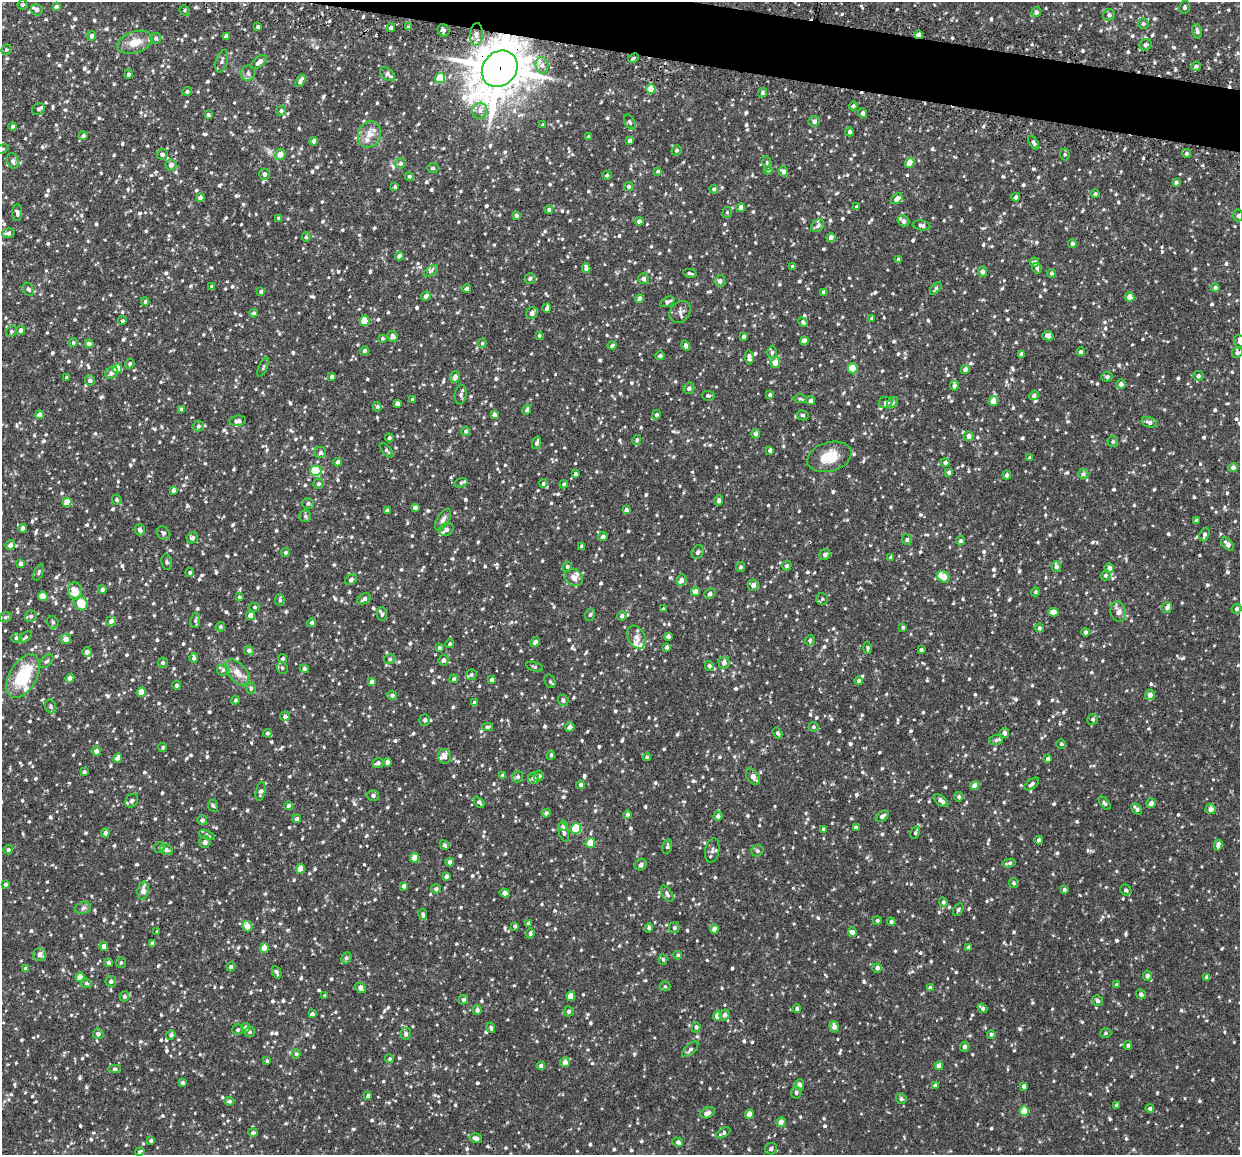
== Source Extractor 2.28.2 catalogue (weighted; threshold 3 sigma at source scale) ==
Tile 11 of 4 x 4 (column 3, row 3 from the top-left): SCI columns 2481-3718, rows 1299-2451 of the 4964 x 5024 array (HDU 1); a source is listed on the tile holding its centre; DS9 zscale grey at full resolution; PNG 1242 x 1157 px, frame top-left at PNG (2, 2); each listed source drawn as its Kron ellipse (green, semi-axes under 4 px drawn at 4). Shown black and unused: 3% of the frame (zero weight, under 2 of 3 exposures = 3% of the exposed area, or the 3 px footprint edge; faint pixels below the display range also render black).
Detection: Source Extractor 2.28.2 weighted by HDU 2 'WHT'; one run over the whole footprint, this tile lists its part. Background 0.0376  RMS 0.0082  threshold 0.0368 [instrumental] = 3 sigma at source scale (4.5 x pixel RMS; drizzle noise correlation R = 1.50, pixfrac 1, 0.05/0.05 arcsec/px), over >= 5 px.
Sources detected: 1257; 1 cosmic-ray / hot-pixel residue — neither listed nor drawn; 19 inside a brighter listed object's ellipse — not listed separately; of the other 1237, all 500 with FLUX_AUTO >= 1.34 (the completeness limit of this list) listed and drawn (737 fainter detections not listed), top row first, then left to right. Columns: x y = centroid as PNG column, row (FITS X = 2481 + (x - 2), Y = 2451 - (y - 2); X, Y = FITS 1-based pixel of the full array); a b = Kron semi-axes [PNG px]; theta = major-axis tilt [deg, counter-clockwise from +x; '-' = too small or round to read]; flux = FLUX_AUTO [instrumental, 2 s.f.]
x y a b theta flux
23 4 5 5 - 1.4
56 7 4 3 - 2.2
1184 7 6 5 - 1.8
37 10 6 5 - 3
185 10 5 4 - 1.5
1036 12 5 4 - 2.3
1109 15 6 5 - 2.4
1143 24 5 5 - 1.6
258 27 4 3 - 2
408 27 4 3 - 1.3
391 28 4 4 - 2.3
443 30 6 5 - 1.9
1197 31 7 5 -79 2.3
476 34 11 6 85 5
918 35 4 4 - 3.5
91 36 5 4 - 2.5
226 36 4 4 - 4
156 38 5 5 - 1.6
135 42 18 11 16 11
1146 45 6 5 - 2.5
6 50 5 5 - 1.5
633 58 6 4 29 1.4
222 61 11 5 71 2.6
259 62 9 5 40 3.6
542 65 8 6 -76 3.4
1196 66 4 4 - 1.8
500 69 19 16 49 3200
248 73 8 7 - 2.9
128 74 4 4 - 2.1
388 74 8 5 -40 2.9
440 78 5 5 - 32
300 81 6 4 57 2.7
651 89 5 4 - 17
187 91 5 4 - 1.8
762 93 5 4 - 1.9
853 106 4 4 - 1.7
38 109 7 5 33 2
281 111 5 4 - 1.7
480 111 8 7 - 3.8
863 113 5 4 - 3.2
208 115 4 4 - 1.7
814 121 5 5 - 2.5
630 122 8 5 -63 1.5
543 125 4 3 - 1.5
12 127 4 4 - 2
850 132 4 4 - 2
370 134 13 11 65 7.9
83 136 4 4 - 2.4
589 137 3 3 - 1.6
314 141 4 4 - 5.7
629 141 4 4 - 2.5
1034 143 7 4 -55 2
2 149 7 4 25 1.4
676 150 5 5 - 1.6
1186 153 4 4 - 1.6
162 154 5 5 - 2.1
280 154 6 5 - 7.9
1065 154 6 4 -88 1.4
13 161 8 5 -72 2.4
400 163 5 5 - 2.1
767 163 7 4 -82 1.5
910 163 5 4 - 10
171 165 5 5 - 3.4
433 168 6 4 0 1.8
768 170 4 4 - 1.5
658 171 4 4 - 1.5
783 171 5 4 - 2.9
264 174 6 5 - 2.8
607 175 4 4 - 1.9
409 176 5 4 - 1.5
1176 182 4 4 - 1.6
629 186 5 4 - 1.8
395 187 4 3 - 1.3
714 189 4 4 - 1.6
1095 194 4 4 - 1.8
1015 197 4 3 - 2.1
200 198 4 4 - 4.1
897 199 6 4 37 4.9
741 207 4 4 - 4
856 207 3 3 - 1.3
549 209 4 4 - 1.5
727 212 6 4 67 1.4
17 213 8 5 88 2.1
516 215 4 4 - 2
1238 215 6 4 88 1.6
279 218 4 3 - 2.4
639 221 4 4 - 3.3
903 221 6 5 - 3
922 225 9 5 -10 2
817 226 7 5 45 2.2
8 233 6 5 - 2.4
306 237 5 4 - 1.3
831 237 4 4 - 4.7
1072 244 4 4 - 2.6
399 256 4 4 - 3.3
898 259 3 3 - 1.6
1034 262 5 4 - 2.6
792 267 3 3 - 1.6
586 268 5 4 - 3
1037 268 5 4 - 1.6
431 271 8 4 36 1.7
982 272 5 4 - 3.1
690 273 7 3 -12 1.4
1051 273 4 4 - 1.5
530 279 5 5 - 2
643 279 5 5 - 2.7
720 281 6 5 - 2.7
212 287 4 3 - 1.6
936 288 7 3 51 1.7
1215 288 4 4 - 2.3
28 289 7 5 -55 1.7
467 289 4 4 - 2.2
261 291 4 3 - 1.9
824 293 4 3 - 3.8
426 296 5 4 - 2.9
1130 297 5 4 - 6.1
640 299 4 4 - 5.2
145 301 4 3 - 1.4
667 302 8 4 26 2.2
547 308 4 4 - 2.8
680 312 12 9 49 4
254 313 4 4 - 1.8
532 313 6 5 - 3.7
872 318 3 3 - 1.4
122 321 4 4 - 1.5
365 321 5 4 - 24
803 322 5 4 - 1.7
21 330 5 4 - 3
11 331 6 5 - 1.5
539 335 4 4 - 1.4
1048 336 5 4 - 2.3
393 337 5 5 - 3
743 337 3 3 - 2
382 338 3 3 - 1.4
804 341 4 4 - 5
1239 341 6 5 - 1.9
73 343 4 4 - 1.5
482 343 5 4 - 1.4
89 344 4 4 - 3
686 345 5 4 - 3.2
612 346 4 3 - 1.7
364 351 4 4 - 2.2
772 352 6 5 - 1.9
1081 352 4 4 - 2.1
1237 352 5 5 - 2.5
1021 354 4 4 - 2.4
660 356 5 4 - 1.8
749 357 7 4 -85 3.4
775 362 5 4 - 10
130 364 5 4 - 1.3
263 367 10 3 66 1.5
853 368 5 5 - 18
117 369 5 4 - 12
965 370 4 4 - 4.2
112 373 7 5 48 3.5
1198 376 5 5 - 1.9
332 377 4 3 - 2.5
455 377 6 5 - 3.6
1107 377 5 5 - 1.8
67 378 4 3 - 1.5
90 380 5 5 - 2
1121 384 5 5 - 3.1
954 386 5 4 - 2.5
689 388 6 5 - 2.1
461 394 10 6 83 2.2
770 395 4 4 - 1.8
1034 395 5 4 - 2
708 396 6 4 -7 1.4
800 399 7 4 -3 1.4
412 400 4 3 - 2
810 401 4 4 - 3
993 401 5 4 - 7.2
885 402 7 5 9 1.9
893 403 6 4 44 1.6
397 404 4 4 - 2.4
377 407 5 4 - 1.5
181 410 4 4 - 2
527 410 5 4 - 1.9
40 415 4 4 - 5.5
494 415 4 4 - 2.6
656 415 5 4 - 1.5
803 415 6 5 - 1.5
238 421 8 5 7 3
1149 422 8 5 -14 2.6
198 426 6 5 - 1.7
466 431 4 4 - 1.6
756 434 5 4 - 3.2
969 436 5 5 - 3.7
389 438 4 4 - 1.6
637 440 5 4 - 2.1
1113 441 5 5 - 1.5
537 443 6 4 73 2
386 450 9 4 -47 1.5
770 450 4 4 - 2.9
320 453 6 5 - 2.4
829 457 23 14 16 18
1029 458 4 4 - 1.4
338 462 4 4 - 3
945 462 4 4 - 2.1
1233 467 4 4 - 2.6
316 471 5 5 - 50
949 472 4 3 - 2
575 474 4 3 - 2
1083 474 5 5 - 1.9
1007 475 4 4 - 2.1
461 483 7 4 15 1.4
543 483 4 4 - 1.4
318 484 5 5 - 1.7
564 484 4 4 - 1.5
173 490 4 4 - 2.7
117 500 5 4 - 1.6
719 500 5 4 - 2.5
67 502 5 4 - 15
308 503 6 5 - 1.9
415 508 4 3 - 2.4
626 510 4 4 - 2.7
387 511 4 3 - 1.9
305 516 5 5 - 1.4
443 519 12 6 59 3.4
1196 521 4 3 - 1.5
23 528 4 4 - 3
140 530 5 5 - 3.3
446 530 7 6 - 3.1
163 533 7 6 - 2.1
1204 534 7 4 70 2.3
603 537 5 4 - 2.6
192 538 6 5 - 2.4
907 539 5 5 - 1.8
961 541 5 4 - 1.8
1228 544 8 4 -49 4
10 545 5 4 - 2.8
581 546 3 3 - 1.4
286 552 4 4 - 1.4
698 552 7 5 63 2.2
825 555 6 5 - 2.9
891 557 4 3 - 1.5
167 562 8 5 -82 1.8
20 564 4 3 - 2.9
787 566 5 4 - 1.9
567 567 5 4 - 1.5
740 567 5 4 - 1.8
1056 567 5 4 - 2.3
1109 568 5 4 - 3.2
38 572 8 4 68 1.6
190 572 4 4 - 1.5
1105 575 5 4 - 1.9
943 577 7 5 -33 13
574 578 9 8 - 5.5
351 580 6 5 - 2.1
681 580 6 5 - 4
753 585 5 5 - 4.6
102 589 4 4 - 2.1
75 591 9 7 -83 9.4
695 591 4 4 - 5.2
1035 592 4 4 - 1.4
710 594 6 5 - 2
43 596 4 4 - 13
239 597 4 4 - 1.4
364 599 7 5 30 2.6
822 599 6 5 - 1.4
280 600 6 4 -80 1.7
81 603 7 6 - 13
255 607 5 4 - 1.4
1167 608 5 5 - 2.9
663 609 3 3 - 1.6
1236 609 5 4 - 1.9
1053 612 5 4 - 5.7
1118 612 10 7 -75 4.5
382 614 7 5 -89 1.5
251 615 4 4 - 5.8
590 615 6 5 - 1.4
31 616 6 6 - 2.1
622 616 5 4 - 2.3
5 617 6 5 - 1.6
195 620 7 5 82 1.7
111 621 5 5 - 3.2
53 622 6 5 - 1.9
312 623 5 4 - 1.7
220 627 5 4 - 1.5
903 627 4 4 - 1.4
1039 628 4 4 - 1.7
1085 632 4 4 - 1.9
668 636 4 4 - 2.6
25 637 7 4 39 1.5
636 637 12 8 -61 5.3
16 638 5 5 - 1.7
66 639 5 5 - 5.2
810 640 5 4 - 1.6
535 642 5 4 - 2.2
450 644 4 4 - 1.4
666 647 4 3 - 1.7
439 648 4 3 - 1.8
868 648 6 3 -86 1.5
249 650 5 4 - 2.6
921 650 3 3 - 1.6
87 652 4 4 - 3.1
194 658 5 4 - 1.9
283 658 5 4 - 1.4
390 659 6 5 - 1.6
443 660 5 5 - 2.8
46 661 8 5 42 1.6
724 662 6 5 - 3.6
163 663 5 5 - 1.5
709 666 5 4 - 1.9
535 667 9 4 -15 1.3
282 668 6 5 - 1.4
304 669 4 4 - 2
223 670 6 5 - 1.7
237 672 15 8 -50 7.7
471 675 6 5 - 1.8
23 676 24 13 61 39
70 678 4 4 - 4.3
454 679 4 4 - 1.8
492 680 4 3 - 2
550 681 7 5 -69 1.6
859 681 4 4 - 1.5
372 682 4 4 - 3.6
177 685 4 4 - 1.9
251 688 5 5 - 1.6
141 692 4 4 - 10
392 695 5 4 - 1.8
1150 695 5 5 - 4.1
235 700 4 4 - 1.6
563 700 6 5 - 2.1
474 702 4 4 - 1.5
51 706 7 5 -66 1.9
285 716 5 5 - 2.8
1093 719 6 5 - 1.6
425 720 6 5 - 2
487 727 5 4 - 1.8
570 727 5 4 - 3.5
813 727 5 4 - 1.5
268 733 4 4 - 1.5
777 733 6 4 -58 1.7
1004 733 5 4 - 2.9
996 740 6 5 - 1.5
1061 744 5 5 - 1.3
163 747 4 4 - 1.5
96 751 4 4 - 3.4
551 755 4 3 - 1.7
444 757 7 6 - 4
647 757 4 4 - 1.4
118 758 5 4 - 4.9
1047 759 4 3 - 1.8
387 762 4 4 - 2.7
378 763 5 5 - 2.2
84 772 4 4 - 1.4
502 776 4 3 - 1.5
539 776 5 5 - 2.1
518 777 5 5 - 1.9
753 777 9 6 -55 4.7
534 778 5 5 - 2.5
1032 784 8 4 38 2.1
581 785 4 4 - 2
974 785 4 4 - 5.8
261 792 9 4 78 2.4
373 795 5 5 - 1.9
959 797 4 4 - 2.2
132 801 7 6 - 2.6
941 801 8 4 -37 3.7
479 802 6 4 -48 1.7
1105 803 8 4 -52 1.4
1151 803 5 5 - 3.5
213 806 6 5 - 1.4
288 806 4 4 - 2
1137 809 6 4 -48 2.7
1210 809 5 5 - 4
546 813 4 4 - 2.1
627 814 4 4 - 1.8
718 816 4 4 - 2.4
882 816 7 4 37 2.7
297 819 4 4 - 2.5
202 820 5 5 - 2.9
563 826 5 4 - 3.6
856 828 4 4 - 2.2
576 829 5 5 - 36
824 829 4 4 - 1.9
564 832 10 4 -72 2.4
915 832 7 4 63 1.7
105 833 4 4 - 2.4
207 835 9 4 -20 1.3
1039 840 4 3 - 2.1
205 842 6 5 - 3.1
590 843 5 4 - 18
444 845 5 4 - 2
1218 845 5 4 - 3.2
160 847 6 5 - 1.5
667 847 7 4 73 1.6
8 850 5 4 - 1.5
166 850 6 5 - 2.7
712 850 12 7 79 3.1
757 851 6 5 - 1.8
414 858 4 4 - 11
450 862 4 4 - 2.7
1009 863 7 3 12 1.9
641 865 6 5 - 1.9
300 869 5 4 - 11
446 876 4 4 - 2.6
1014 883 5 4 - 1.4
6 884 4 3 - 1.8
404 886 4 4 - 2.8
436 889 5 4 - 2.1
1064 890 4 4 - 1.5
1126 890 6 5 - 1.7
143 891 9 5 80 6.1
505 893 5 4 - 3.5
667 894 9 5 -59 2.2
943 902 5 4 - 1.4
83 908 8 6 17 2
958 910 7 4 59 1.4
423 914 5 3 - 1.6
877 920 4 4 - 1.6
891 922 4 4 - 1.7
528 923 4 3 - 1.4
247 926 5 5 - 6.6
515 926 4 3 - 1.6
649 928 4 4 - 1.6
674 928 5 5 - 1.7
714 929 4 4 - 6.2
157 932 4 3 - 1.6
852 932 4 4 - 3.9
530 933 5 4 - 1.8
152 943 4 4 - 2.6
104 946 4 4 - 3.3
264 948 5 4 - 8.9
969 948 4 3 - 2.7
39 954 6 6 - 4.1
678 955 4 4 - 1.5
346 958 6 5 - 1.9
663 959 5 4 - 1.6
108 963 4 4 - 2
121 963 5 4 - 1.4
231 967 4 4 - 2.7
25 968 4 3 - 1.9
877 968 5 4 - 3
277 972 6 3 -64 2.2
1147 976 5 4 - 2.3
80 977 4 4 - 9.6
1207 977 4 4 - 3
111 981 5 5 - 2.1
86 983 6 5 - 1.6
1117 985 3 3 - 1.5
665 986 5 5 - 1.4
361 988 6 4 -45 4.5
930 988 4 4 - 2.2
1141 994 5 4 - 1.9
124 996 5 4 - 1.8
325 996 4 3 - 1.6
571 996 5 4 - 12
463 1000 5 4 - 1.9
1098 1001 5 5 - 2.3
797 1008 4 4 - 1.9
982 1008 5 4 - 1.8
477 1010 5 4 - 2.2
569 1011 5 5 - 1.9
312 1014 4 4 - 2.3
725 1015 6 5 - 2.7
717 1016 4 4 - 7.7
696 1027 5 4 - 1.7
834 1027 5 4 - 3.7
246 1028 4 4 - 3.4
491 1028 5 4 - 1.4
238 1030 5 5 - 1.4
250 1032 5 5 - 1.6
1106 1033 6 4 17 1.4
98 1034 5 5 - 2.4
406 1034 6 5 - 2
991 1034 4 4 - 1.6
171 1035 5 4 - 1.8
1128 1045 4 4 - 1.6
964 1047 5 4 - 2.8
690 1049 10 5 44 2
296 1054 5 4 - 1.4
389 1059 4 4 - 1.3
267 1061 4 3 - 1.5
565 1062 5 5 - 4.2
541 1066 4 4 - 2.9
939 1066 4 4 - 6.5
115 1069 6 4 1 1.4
183 1083 4 4 - 1.8
799 1085 5 5 - 3.6
935 1085 4 4 - 2.3
1024 1086 4 3 - 2.4
796 1092 6 5 - 1.6
368 1096 4 3 - 2.4
901 1099 5 5 - 1.9
229 1101 5 4 - 1.6
1116 1105 4 4 - 1.6
1150 1108 4 4 - 1.7
1024 1111 5 4 - 16
708 1113 8 5 23 2.8
749 1114 4 4 - 8.4
781 1122 5 4 - 5.1
253 1133 5 4 - 1.4
723 1133 8 4 31 1.6
476 1138 6 5 - 2.7
151 1140 4 3 - 1.8
678 1142 5 4 - 2.5
771 1149 6 5 - 2.6
140 1151 5 3 - 1.5
Overlapping masked pixels (flux is a lower limit): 2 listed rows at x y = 918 35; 500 69
Isophote crosses this tile's border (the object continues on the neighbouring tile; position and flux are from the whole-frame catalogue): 3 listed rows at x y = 2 149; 1238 215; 1239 341